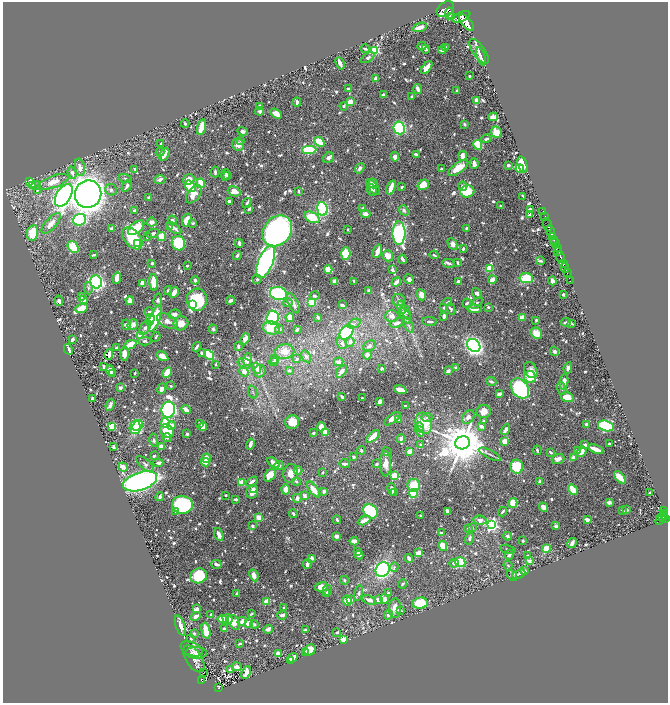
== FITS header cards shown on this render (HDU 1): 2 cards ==
NAXIS1  =                 1331
NAXIS2  =                 1401

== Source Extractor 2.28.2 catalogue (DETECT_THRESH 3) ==
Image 1331 x 1401 px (HDU 1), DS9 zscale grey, zoomed out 1/2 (1 PNG px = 2 x 2 image px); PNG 670 x 705 px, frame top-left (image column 2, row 1401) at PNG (3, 2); each listed source drawn as its Kron ellipse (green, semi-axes under 4 px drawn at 4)
Background 0.605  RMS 0.009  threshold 0.027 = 3 sigma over >= 5 px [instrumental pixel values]
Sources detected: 1081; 42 cannot appear on this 1/2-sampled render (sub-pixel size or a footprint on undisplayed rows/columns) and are neither listed nor drawn; of the other 1039, the 500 brightest by FLUX_AUTO listed and drawn (539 fainter detections omitted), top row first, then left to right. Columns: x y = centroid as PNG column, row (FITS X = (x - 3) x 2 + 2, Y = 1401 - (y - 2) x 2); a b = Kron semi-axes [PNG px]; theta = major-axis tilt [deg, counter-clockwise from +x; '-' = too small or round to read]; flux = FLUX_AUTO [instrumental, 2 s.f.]
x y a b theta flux
445 9 9 6 36 4100
449 13 6 4 84 2300
452 17 3 3 - 1200
461 17 9 4 26 3400
467 23 10 5 -49 3400
420 27 7 3 19 22
422 46 4 3 - 7.8
446 47 3 2 - 2.8
365 49 4 3 - 4.1
426 49 4 4 - 5
375 50 4 3 - 130
442 50 4 3 - 6.9
479 51 14 6 -55 9.5
481 56 9 4 -74 5.6
368 58 7 4 32 5.6
340 63 6 2 -65 13
427 67 7 3 53 25
470 76 2 2 - 3
375 78 3 2 - 8.3
348 89 3 2 - 8.4
418 89 5 2 - 15
457 90 3 3 - 2.8
383 95 3 3 - 7.1
411 97 3 3 - 3.3
477 101 4 3 - 23
297 102 4 3 - 6.6
350 102 3 3 - 29
259 106 3 3 - 6.9
344 106 4 4 - 3.3
260 111 4 3 - 5.8
276 114 6 4 -32 14
493 117 4 3 - 7.1
185 124 4 2 - 2.9
464 124 3 3 - 3.5
202 127 8 3 75 41
399 128 6 5 - 290
243 131 5 4 - 5.4
496 132 6 5 - 29
486 139 5 3 - 4.5
241 140 3 3 - 5.6
319 142 6 4 -42 52
161 144 3 2 - 2.9
238 145 6 5 - 12
478 145 5 4 - 91
309 150 7 4 2 110
160 152 4 3 - 3
164 154 7 2 63 19
416 154 4 3 - 4.2
463 156 5 3 - 16
395 157 4 4 - 8.4
328 158 6 5 - 5.5
474 164 5 4 - 9.3
522 164 8 4 -70 33
508 165 3 2 - 5.2
80 167 9 5 -79 14
360 168 6 4 54 5.6
458 168 12 5 35 38
135 169 3 3 - 3.1
442 169 3 2 - 3.9
520 169 4 3 - 54
215 172 5 3 - 3.5
72 173 6 4 -73 6.7
225 175 6 2 77 3.3
228 175 3 3 - 6.2
126 179 6 3 -20 3.4
160 179 5 4 - 7.3
189 180 6 5 - 26
30 181 4 4 - 8.9
54 182 16 6 19 24
201 183 4 3 - 52
373 183 5 4 - 8.8
33 185 3 3 - 7.7
36 185 5 4 - 3.5
423 185 6 5 - 33
127 186 6 3 58 6
190 186 6 4 -54 65
463 186 5 3 - 6.6
373 187 9 4 -50 6.6
391 187 7 3 68 25
402 187 3 2 - 3.1
37 190 4 3 - 3.4
111 190 6 5 - 4.8
371 190 6 5 - 3
234 191 6 5 - 19
298 191 3 2 - 2.8
467 191 7 6 - 58
88 194 14 13 - 1800
194 194 10 6 52 19
64 195 12 7 59 770
523 196 4 2 - 2.8
148 197 2 2 - 5.1
229 201 3 3 - 3.8
247 203 5 2 - 5.1
500 206 2 2 - 2.9
363 208 4 3 - 3.4
249 209 4 3 - 3
322 209 7 5 -82 290
135 210 3 2 - 4.8
404 210 5 4 - 5
530 210 3 3 - 3.6
543 211 2 1 - 18
365 214 5 3 - 9.5
529 215 3 2 - 4.5
545 216 2 1 - 16
312 217 8 5 -26 61
80 220 7 5 20 180
172 220 5 3 - 4.3
187 220 6 4 72 23
152 222 5 4 - 7.7
51 223 13 5 49 18
193 223 4 4 - 3
548 225 7 2 -72 860
169 227 3 3 - 2.9
136 228 9 5 40 56
174 228 8 3 -36 8.9
466 228 3 3 - 3.1
111 229 3 3 - 4.2
348 229 2 2 - 3.2
277 231 17 13 51 630
551 231 6 2 -71 970
32 233 8 5 80 47
153 233 6 3 24 5.3
399 233 12 6 -90 270
162 236 4 3 - 39
147 237 4 3 - 3
552 237 3 2 - 130
132 238 12 8 -49 92
554 240 3 2 - 120
555 242 5 2 - 600
178 243 7 6 - 96
239 243 4 3 - 6.1
138 244 3 3 - 110
452 244 6 4 -62 9.8
73 247 7 5 -54 48
557 247 3 2 - 210
463 249 4 3 - 4.2
377 251 7 3 68 24
558 251 3 3 - 340
346 254 6 4 87 48
94 255 3 2 - 4.2
237 255 4 3 - 4.2
434 255 4 2 - 2.9
388 256 6 5 - 17
561 257 6 2 -67 1700
402 259 5 2 - 4.5
541 261 5 2 - 4.2
266 262 17 7 68 1000
152 263 2 2 - 5.5
449 263 6 3 -12 3.9
458 263 4 2 - 3.4
563 263 2 2 - 450
187 266 3 2 - 3.6
565 267 5 2 - 820
489 268 4 3 - 31
328 270 4 4 - 33
392 270 3 3 - 5.4
567 272 3 1 - 96
117 278 6 3 81 26
526 278 7 5 -7 58
257 279 5 4 - 3.1
409 279 5 4 - 6
195 280 4 3 - 5.6
492 280 4 3 - 15
570 280 2 1 - 29
335 281 4 3 - 21
354 281 3 2 - 3.9
552 281 4 3 - 12
96 282 6 6 - 610
154 282 8 3 -84 42
396 282 5 3 - 13
459 282 3 3 - 9.8
142 283 4 3 - 13
88 288 6 4 -85 3.3
369 290 3 3 - 4
168 291 4 3 - 3.5
174 292 6 3 59 17
278 293 8 6 -16 150
477 293 6 4 -53 7
563 294 2 2 - 6.5
421 295 6 4 -64 15
315 296 5 4 - 2.9
81 297 4 2 - 4.5
84 300 3 3 - 4.8
158 300 6 4 79 4.4
197 300 11 10 - 110
231 300 4 3 - 7.4
399 300 6 6 - 5.2
59 301 5 3 - 10
130 301 4 4 - 15
312 302 3 3 - 69
448 302 4 3 - 3.8
287 303 5 4 - 5
293 303 11 5 -65 9.8
467 303 5 3 - 3.4
477 303 7 3 48 3.3
192 305 3 3 - 97
342 305 3 2 - 9
402 307 7 3 -77 4.2
488 307 3 3 - 3.9
81 308 6 4 22 24
444 308 3 2 - 3.2
451 309 6 4 -65 4.5
474 309 7 3 -3 16
149 312 5 3 - 8.6
406 312 7 4 -67 4.8
174 314 6 4 17 10
392 316 7 6 - 11
405 316 8 4 -61 7
444 316 4 3 - 5.1
318 317 3 2 - 5.3
522 317 4 3 - 19
155 318 14 5 71 130
273 318 7 6 - 150
290 318 4 3 - 27
150 320 5 3 - 21
536 320 3 3 - 3.5
167 321 11 6 -28 13
430 321 7 2 -5 4.5
566 322 5 2 - 7.2
181 323 7 7 - 21
397 323 7 3 21 8.9
572 323 4 2 - 3
354 324 7 3 26 4.3
126 325 5 4 - 7.5
133 325 5 5 - 15
408 325 8 3 -61 4.4
145 327 8 4 55 6.7
272 328 9 6 -11 44
213 329 5 4 - 3.7
279 329 4 3 - 3.8
297 329 3 2 - 3.9
346 332 8 5 50 160
536 333 6 5 - 30
140 336 3 3 - 91
156 337 5 3 - 2.9
72 339 3 2 - 5.9
245 339 6 3 65 19
145 341 6 4 -3 3.9
350 342 4 4 - 5.2
342 343 6 4 -48 5.3
130 345 7 4 23 27
474 345 7 6 - 640
238 346 4 3 - 6.4
369 346 7 5 29 7.5
196 347 5 2 - 5.8
116 348 3 2 - 3.2
68 349 6 2 -61 9
285 351 10 7 7 19
554 351 5 4 - 7.4
201 353 3 3 - 6.1
109 354 5 3 - 5.5
125 354 7 4 86 17
209 355 5 3 - 130
367 355 5 4 - 8
162 356 6 3 -34 21
306 356 6 4 -57 5.4
247 359 6 4 84 15
275 359 5 3 - 6.3
297 359 3 3 - 3.4
273 362 5 3 - 6.4
339 362 5 4 - 7
244 363 7 5 -19 6.7
216 364 2 2 - 5.3
104 367 3 2 - 7.4
456 367 4 3 - 2.8
257 368 5 4 - 11
568 368 6 4 80 5.6
382 369 3 2 - 5.5
110 370 5 3 - 21
289 370 3 3 - 3.2
531 370 8 6 -63 11
244 371 5 4 - 16
260 371 6 5 - 6.5
341 371 7 3 52 6.9
448 371 3 3 - 8.6
167 372 5 3 - 31
135 373 2 2 - 3
113 374 4 3 - 3.8
530 377 6 6 - 38
491 381 5 3 - 4.2
564 382 8 4 82 13
171 386 2 2 - 3.9
120 388 3 3 - 7.7
162 388 5 3 - 11
520 388 11 8 -53 230
562 389 7 4 -75 3.5
400 390 6 3 -19 25
253 392 7 3 -72 3.4
499 394 4 2 - 8.3
342 397 4 3 - 5.4
567 397 6 4 -10 24
362 398 2 2 - 2.9
93 399 3 2 - 9.9
380 401 3 2 - 11
110 405 6 3 66 8.4
405 406 2 2 - 3
186 409 5 3 - 14
168 410 8 7 - 650
484 411 7 6 - 20
427 417 5 4 - 3.5
468 417 7 5 51 12
392 419 9 3 35 17
399 419 4 3 - 10
483 420 3 3 - 2.9
292 422 7 6 - 27
165 423 5 4 - 55
200 423 3 2 - 3.2
424 423 11 7 -69 48
587 424 3 3 - 7.3
171 425 4 3 - 12
112 426 4 3 - 30
137 426 6 4 46 82
482 426 4 3 - 10
606 426 8 5 -15 220
135 427 7 5 79 150
203 427 4 3 - 18
321 427 5 4 - 22
419 427 4 4 - 3.3
505 430 6 3 57 11
167 431 7 6 - 42
420 431 5 3 - 7.2
325 432 4 4 - 28
313 433 3 2 - 5.2
187 434 3 3 - 2.9
373 436 8 3 42 23
167 438 4 3 - 4
401 438 4 4 - 4.5
154 440 7 4 -81 4.6
504 441 3 2 - 59
462 443 7 6 - 8700
250 444 5 3 - 14
609 444 2 2 - 3.1
421 445 3 3 - 5.1
585 445 3 2 - 8.8
113 446 4 2 - 6.6
161 446 3 3 - 17
596 449 8 2 -22 27
361 450 4 3 - 3.9
537 450 5 2 - 3.9
577 450 4 3 - 6.7
410 451 3 3 - 19
387 452 5 3 - 2.8
551 452 4 3 - 4
581 452 6 4 54 14
490 454 12 3 -27 4.4
154 456 3 2 - 3.5
353 457 3 3 - 3.9
206 458 4 3 - 20
573 458 3 3 - 12
558 459 6 5 - 14
206 462 4 3 - 21
158 463 5 3 - 7.8
274 463 7 3 -33 16
145 464 11 5 -42 5.8
344 464 5 3 - 7.7
377 464 3 2 - 4.5
385 464 13 5 -90 21
279 466 5 4 - 3.2
123 467 5 2 - 24
517 467 7 6 - 64
298 470 4 4 - 7.1
323 472 3 3 - 3.1
291 473 9 7 79 17
270 475 7 5 50 23
394 476 3 3 - 92
620 477 7 3 -47 42
140 481 18 9 17 690
252 481 6 3 32 9.4
296 482 4 3 - 3.5
540 482 2 2 - 11
242 483 4 3 - 47
414 485 6 6 - 50
253 489 3 3 - 4.6
286 489 5 4 - 14
314 489 9 4 -53 22
392 489 6 3 -81 11
573 490 6 3 -55 30
324 491 4 3 - 5.9
252 492 7 5 68 14
395 492 4 3 - 3.8
414 493 4 4 - 64
650 493 3 2 - 4.8
226 495 2 2 - 2.9
305 496 4 3 - 7.8
160 497 4 3 - 7.1
297 498 4 3 - 10
236 499 3 2 - 6.6
609 502 2 2 - 22
513 503 5 4 - 44
182 505 10 9 - 220
543 507 4 3 - 23
623 510 3 2 - 3.3
627 510 2 2 - 4.5
663 510 3 2 - 88
370 511 8 6 -45 130
447 511 3 3 - 11
176 512 4 3 - 3.6
503 512 5 2 - 3.7
293 514 4 2 - 4
664 514 3 2 - 72
420 515 2 2 - 9.8
664 516 2 1 - 39
663 517 2 1 - 53
259 518 3 3 - 32
661 518 7 4 59 240
665 518 4 2 - 330
337 520 4 3 - 3.2
364 520 7 3 27 17
480 520 7 4 -5 8
587 520 3 3 - 15
491 524 4 4 - 420
252 526 3 2 - 5.8
556 526 3 2 - 14
468 528 4 3 - 3
472 528 4 3 - 3.5
441 533 3 2 - 4
219 535 7 3 -70 13
336 536 3 3 - 11
507 536 4 3 - 6.4
470 539 6 3 75 5.6
354 541 4 3 - 13
523 541 2 2 - 4.5
572 543 5 3 - 11
443 546 5 4 - 43
508 549 8 4 -13 5.4
546 549 4 3 - 37
358 552 3 3 - 7.9
418 553 4 3 - 27
359 555 4 3 - 5.3
509 555 5 4 - 7.5
527 556 4 3 - 3.6
312 558 3 3 - 8.8
409 558 4 2 - 7.5
529 561 4 3 - 10
460 562 5 5 - 86
454 563 5 3 - 4.3
216 564 5 3 - 8.7
307 564 5 3 - 11
508 566 5 3 - 3
394 567 5 4 - 3.5
383 569 8 6 49 450
524 571 4 3 - 9.3
519 574 7 3 24 5.8
254 575 6 3 -66 20
512 575 6 3 -53 2.8
199 576 8 7 - 160
344 580 4 4 - 3.1
402 584 5 3 - 2.9
321 587 6 4 13 22
327 590 5 4 - 5.4
326 593 3 3 - 3.8
359 593 8 3 79 4.4
388 593 3 2 - 3.7
237 594 3 2 - 3.5
351 599 4 3 - 4.3
384 599 4 3 - 14
369 600 7 3 -22 11
378 600 4 3 - 12
267 601 3 2 - 48
347 601 5 4 - 28
420 603 7 5 7 63
284 608 2 2 - 4.8
395 608 10 6 87 17
197 609 3 3 - 14
400 610 3 3 - 4
211 614 2 2 - 5.8
251 614 4 2 - 2.8
282 615 5 3 - 7.9
388 615 5 3 - 5.9
196 616 5 3 - 11
222 619 4 3 - 32
227 619 5 4 - 22
242 621 4 3 - 14
234 622 8 5 -59 24
248 623 3 3 - 36
254 624 4 3 - 4.7
180 626 10 4 -71 17
224 629 3 2 - 8.8
268 629 5 3 - 10
306 630 3 2 - 3.7
206 631 8 4 -77 35
337 632 3 2 - 5.3
194 633 2 2 - 2.9
191 639 3 2 - 3.3
343 639 3 3 - 22
240 643 3 2 - 4.2
192 649 11 6 -22 7.7
310 650 6 5 - 22
306 652 2 2 - 18
196 653 11 5 -1 18
278 654 4 3 - 20
293 658 5 3 - 13
194 659 15 8 -57 11
290 660 4 3 - 13
237 667 5 3 - 11
230 669 2 2 - 16
203 672 3 1 - 5.1
246 673 7 4 68 12
202 680 4 3 - 66
218 687 4 3 - 62
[539 fainter detections neither listed nor drawn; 42 sub-pixel or undisplayed-footprint detections neither listed nor drawn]